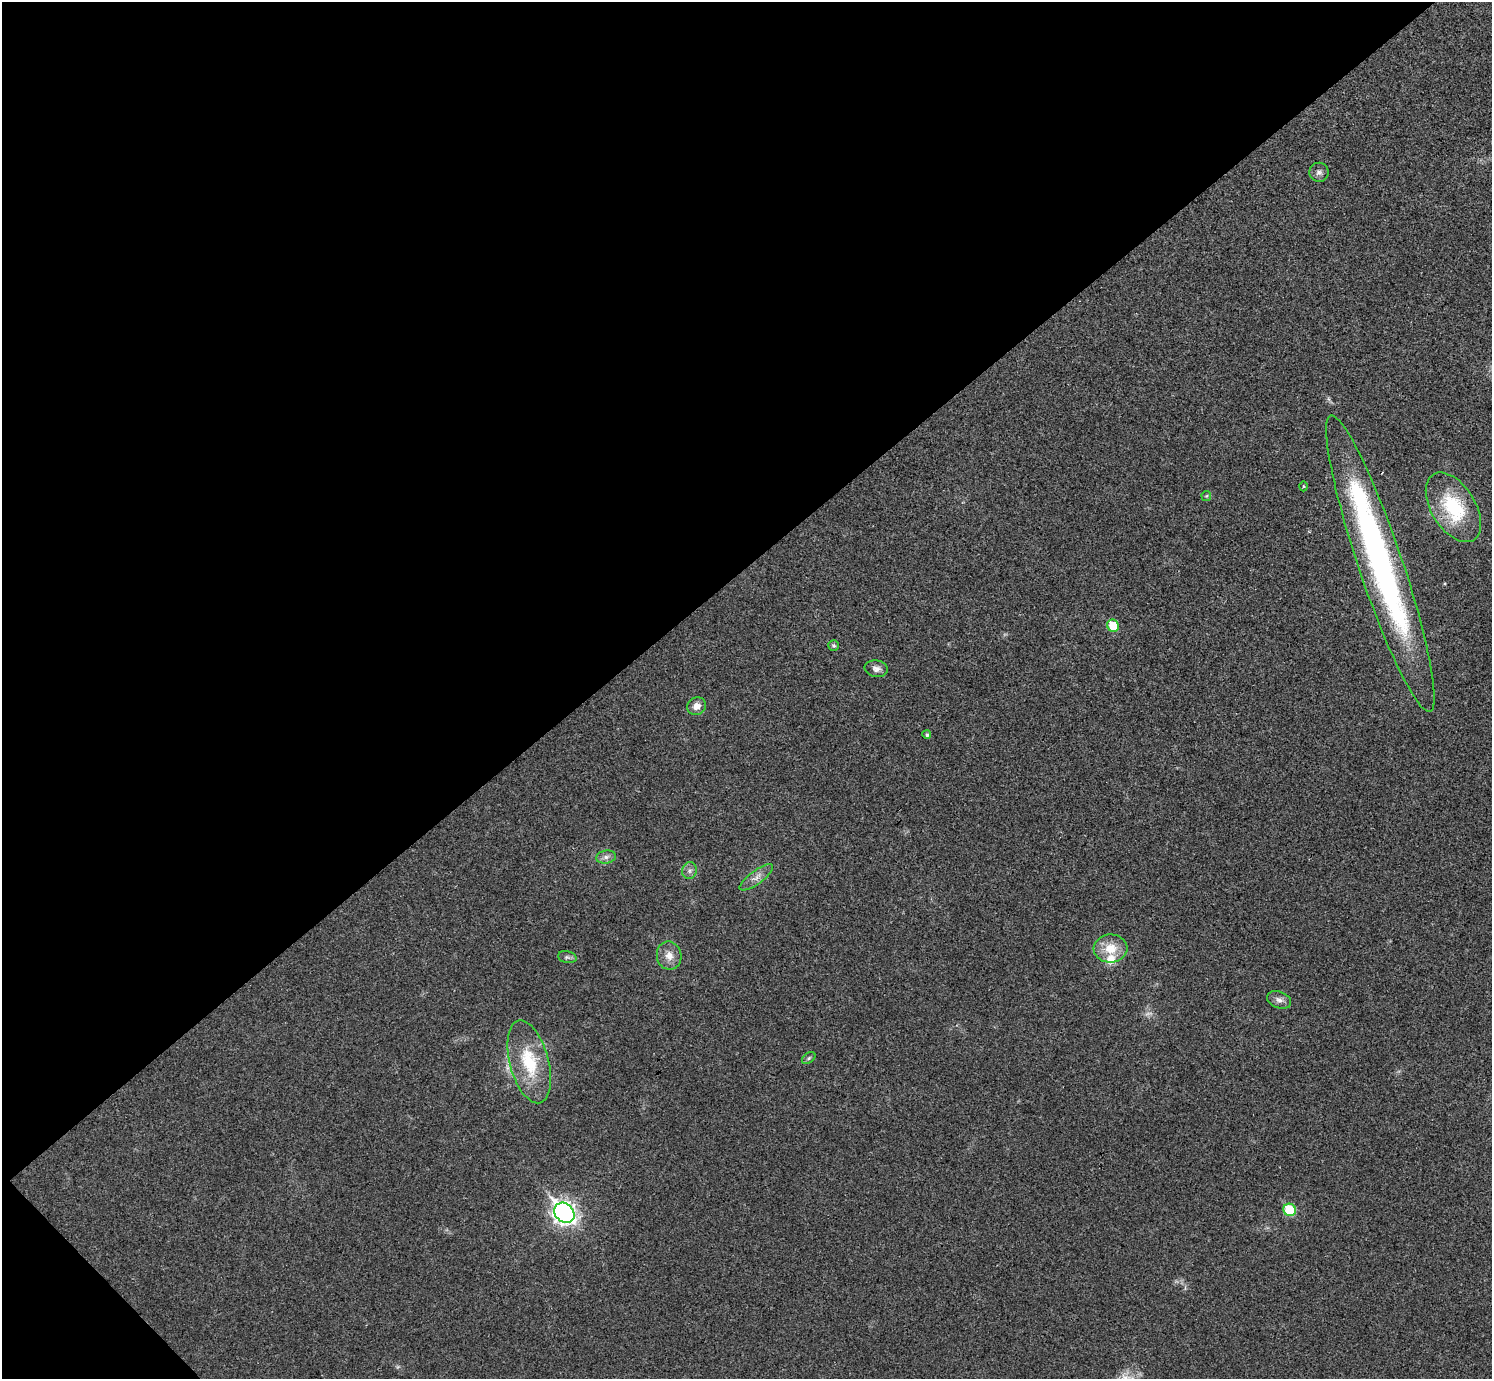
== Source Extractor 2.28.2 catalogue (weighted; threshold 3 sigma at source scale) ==
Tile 5 of 4 x 4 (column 1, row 2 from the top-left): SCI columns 12-1501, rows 2920-4296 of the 5983 x 5981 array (HDU 1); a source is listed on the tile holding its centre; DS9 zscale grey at full resolution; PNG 1494 x 1381 px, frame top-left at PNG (2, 2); each listed source drawn as its Kron ellipse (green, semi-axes under 4 px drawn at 4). Shown black and unused: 42% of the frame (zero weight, under 3 of 4 exposures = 1% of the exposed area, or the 3 px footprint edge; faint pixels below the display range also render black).
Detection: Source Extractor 2.28.2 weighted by HDU 2 'WHT'; one run over the whole footprint, this tile lists its part. Background 0.029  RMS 0.0049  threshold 0.022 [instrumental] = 3 sigma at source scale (4.5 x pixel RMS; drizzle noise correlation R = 1.50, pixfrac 1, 0.05/0.05 arcsec/px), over >= 5 px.
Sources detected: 24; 1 too faint to see at this stretch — neither listed nor drawn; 2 inside a brighter listed object's ellipse — not listed separately; the other 21 listed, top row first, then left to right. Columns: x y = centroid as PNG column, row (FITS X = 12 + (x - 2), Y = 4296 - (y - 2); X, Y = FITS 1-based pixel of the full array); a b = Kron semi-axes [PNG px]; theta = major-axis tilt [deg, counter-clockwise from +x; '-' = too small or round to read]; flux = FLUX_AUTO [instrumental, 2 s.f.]
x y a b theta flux
1319 172 9 9 - 2
1303 486 5 3 - 0.54
1206 496 5 5 - 0.55
1453 507 39 22 -58 31
1380 563 156 22 -71 180
1113 626 6 5 - 13
834 646 5 5 - 0.81
876 669 12 8 -9 2.3
696 706 9 8 - 3.3
927 735 4 4 - 1.1
606 857 10 6 9 2
689 870 8 7 - 1.9
756 877 20 7 36 3.5
1111 948 17 14 3 9.9
669 956 14 12 -79 4.8
567 957 9 6 -13 1.3
1279 1000 12 8 -22 2.6
809 1058 7 5 37 0.97
529 1062 42 19 -75 25
1290 1210 6 6 - 24
564 1213 11 9 -46 260